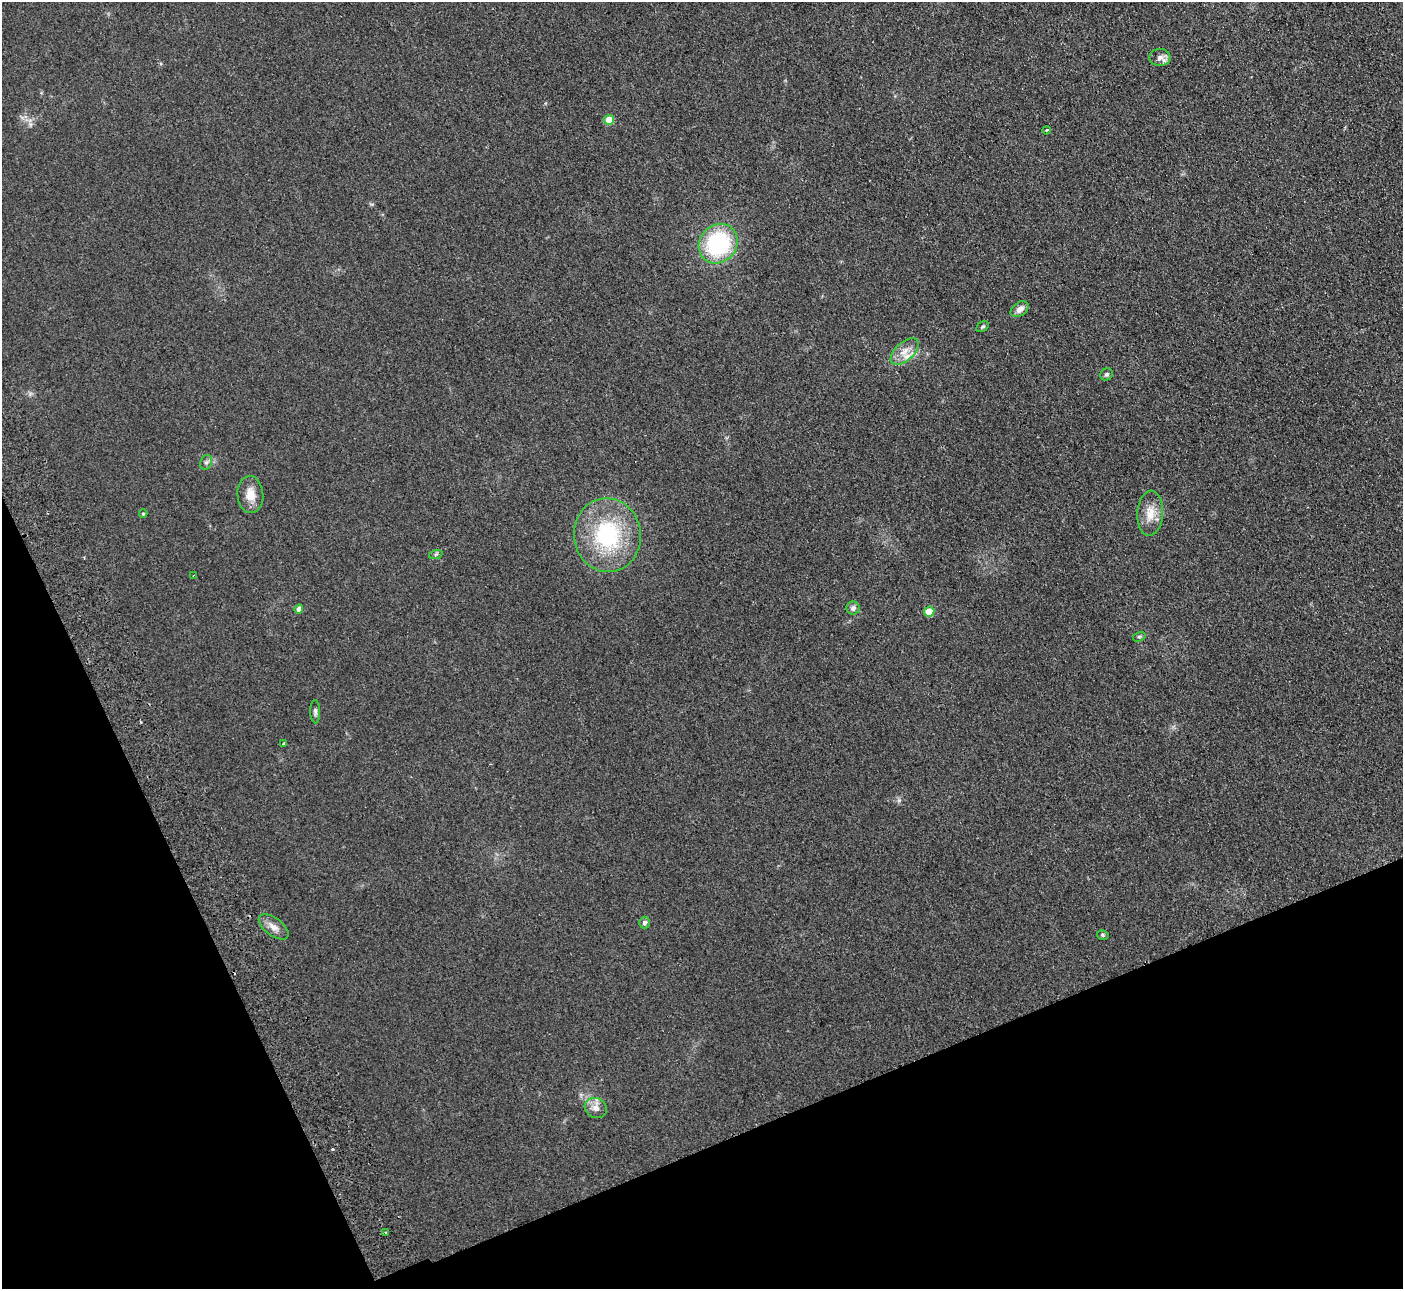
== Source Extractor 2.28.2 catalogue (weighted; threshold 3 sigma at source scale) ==
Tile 14 of 4 x 4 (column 2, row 4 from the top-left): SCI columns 1455-2855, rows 183-1469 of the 5710 x 5643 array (HDU 1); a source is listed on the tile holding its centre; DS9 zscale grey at full resolution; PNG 1405 x 1291 px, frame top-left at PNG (2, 2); each listed source drawn as its Kron ellipse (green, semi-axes under 4 px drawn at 4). Shown black and unused: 21% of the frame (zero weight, under 2 of 3 exposures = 3% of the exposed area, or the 3 px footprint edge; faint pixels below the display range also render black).
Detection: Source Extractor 2.28.2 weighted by HDU 2 'WHT'; one run over the whole footprint, this tile lists its part. Background 0.0981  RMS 0.01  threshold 0.0467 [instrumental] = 3 sigma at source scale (4.5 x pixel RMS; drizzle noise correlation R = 1.50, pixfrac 1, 0.05/0.05 arcsec/px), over >= 5 px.
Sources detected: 28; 1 cosmic-ray / hot-pixel residue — neither listed nor drawn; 1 inside a brighter listed object's ellipse — not listed separately; the other 26 listed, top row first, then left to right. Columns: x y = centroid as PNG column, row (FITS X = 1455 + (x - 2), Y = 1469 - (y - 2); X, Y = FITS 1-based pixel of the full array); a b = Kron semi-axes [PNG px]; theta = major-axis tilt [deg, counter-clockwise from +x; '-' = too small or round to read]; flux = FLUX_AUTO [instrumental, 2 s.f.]
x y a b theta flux
1160 57 10 8 2 5.7
609 120 5 4 - 26
1046 130 4 3 - 1.9
718 244 21 18 48 110
1020 309 10 6 36 6
983 327 7 4 38 1.7
905 352 17 9 42 11
1107 374 6 5 - 2.1
206 462 7 6 - 2.6
250 495 18 13 -86 14
1150 513 22 13 86 16
143 514 4 3 - 1.2
607 535 37 33 -82 100
436 554 7 4 19 1.7
194 575 2 2 - 0.78
853 608 6 6 - 3.9
299 609 4 4 - 6.4
929 611 5 5 - 30
1139 637 6 4 16 1.6
315 712 11 5 -88 2.8
284 744 3 3 - 2.7
644 923 6 5 - 3.5
274 927 17 9 -36 8.2
1103 935 6 4 -15 1.6
596 1108 11 9 -28 7.4
385 1233 3 3 - 2.3